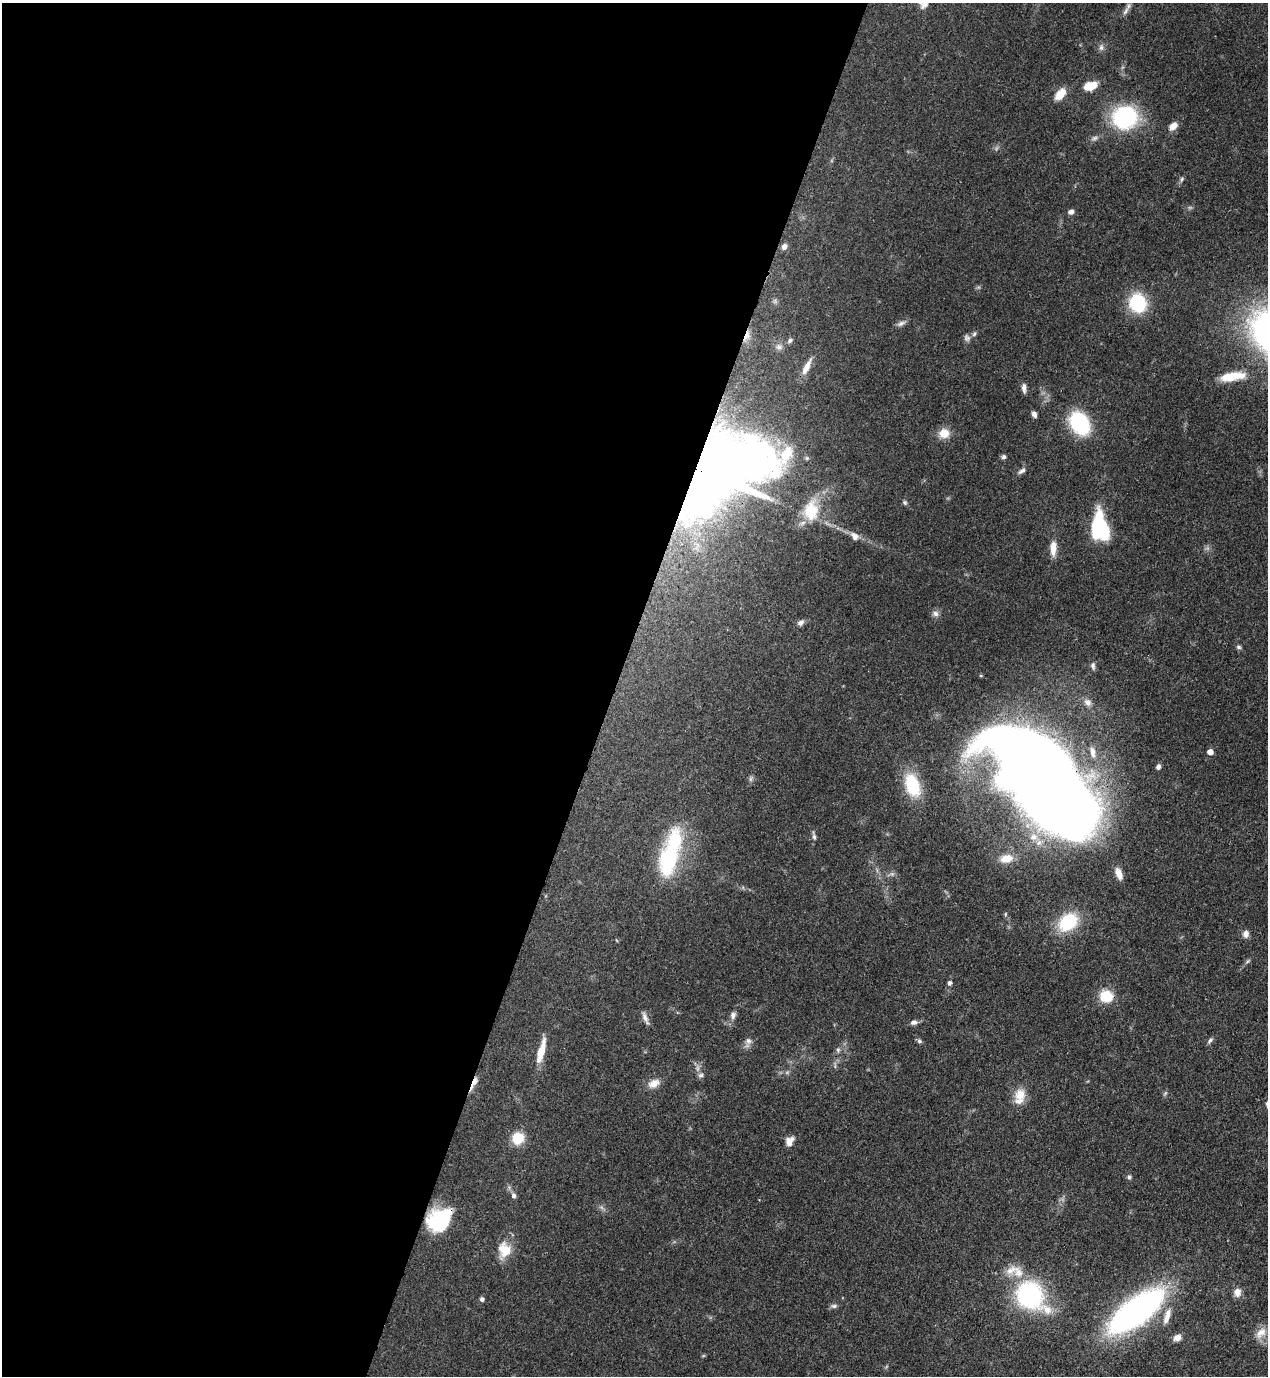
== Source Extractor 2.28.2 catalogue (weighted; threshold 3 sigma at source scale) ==
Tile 5 of 4 x 4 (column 1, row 2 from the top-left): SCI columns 353-1618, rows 2791-4164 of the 5638 x 5579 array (HDU 1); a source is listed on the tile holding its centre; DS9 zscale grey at full resolution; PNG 1270 x 1378 px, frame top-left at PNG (2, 3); no overlay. Shown black and unused: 48% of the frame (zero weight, under 3 of 4 exposures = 7% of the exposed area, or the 3 px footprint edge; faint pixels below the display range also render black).
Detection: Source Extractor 2.28.2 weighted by HDU 2 'WHT'; one run over the whole footprint, this tile lists its part. Background 0.0513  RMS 0.0033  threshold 0.0147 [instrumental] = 3 sigma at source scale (4.5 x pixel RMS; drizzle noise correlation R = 1.50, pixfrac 1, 0.05/0.05 arcsec/px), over >= 5 px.
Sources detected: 87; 2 too faint to see at this stretch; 2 inside a brighter object's white glare — not listed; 4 inside a brighter listed object's ellipse — not listed separately; the other 79 listed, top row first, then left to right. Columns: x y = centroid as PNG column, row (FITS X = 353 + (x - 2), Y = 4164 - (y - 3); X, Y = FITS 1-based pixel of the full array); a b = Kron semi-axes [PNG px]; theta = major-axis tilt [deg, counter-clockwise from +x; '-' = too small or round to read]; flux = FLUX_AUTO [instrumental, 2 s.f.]
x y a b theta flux
925 4 16 8 44 1.6
1125 11 15 5 56 1.5
1101 47 9 6 90 1.1
1090 86 14 8 17 5.7
1060 94 14 8 50 4.9
1125 117 24 21 10 35
1173 126 10 7 43 2.6
1094 138 9 6 20 1
1182 179 7 5 61 0.62
1071 212 7 6 - 1.1
784 247 7 6 - 1.6
1137 303 17 15 -70 20
901 323 13 6 23 1.2
974 334 7 5 60 0.67
747 336 17 6 68 2.5
967 338 10 8 -53 1.1
790 340 7 5 47 0.83
779 347 9 7 -11 1.2
806 367 20 6 63 3.4
1232 376 30 9 9 7.7
1024 388 12 5 -87 1.4
1034 414 7 5 -66 1.3
1080 423 19 13 -57 30
944 433 13 12 - 4
1004 457 6 6 - 0.75
747 459 106 71 -7 170
1022 471 12 6 35 1.1
905 503 7 5 -58 0.62
1100 528 23 12 -76 37
855 536 12 8 -48 2.1
1053 548 18 7 -90 3.5
935 613 8 8 - 1.3
801 622 9 7 50 1.1
1239 647 7 5 -17 0.64
1093 666 11 6 -83 1
1088 702 11 8 -44 1.8
1093 752 16 7 -81 2.2
1210 752 5 4 - 2.7
1158 767 5 5 - 1.1
750 779 7 4 89 0.68
1041 779 109 49 -51 750
912 785 26 16 -72 16
814 836 12 5 -80 0.91
668 859 24 13 81 34
1006 859 17 11 10 4.3
1119 874 14 7 -69 2.8
1068 922 21 15 39 18
1246 934 9 8 - 1.5
1248 961 8 4 36 0.59
949 983 6 5 - 0.85
1106 996 15 13 -12 7.7
733 1015 10 7 75 1.3
645 1017 16 6 -70 1.7
914 1022 9 6 10 1.2
1210 1040 10 5 44 0.82
748 1041 9 8 - 1.3
919 1041 6 5 - 0.64
838 1050 7 5 -89 0.71
541 1051 26 7 75 6.4
701 1075 8 6 29 0.87
474 1083 19 5 65 2.4
654 1084 15 10 29 3.1
1020 1095 17 16 - 5
1267 1104 9 6 -77 0.86
518 1138 11 11 - 8.2
789 1141 11 8 70 2.7
1129 1177 6 5 - 0.64
513 1196 8 6 -84 0.98
439 1220 25 19 39 23
504 1250 22 17 -89 6.2
1018 1272 19 13 -57 5
1237 1292 11 9 89 2.2
1030 1295 25 19 -44 54
482 1299 5 4 - 0.93
834 1306 10 5 1 0.85
1136 1311 40 16 37 150
1167 1316 23 7 72 3.5
1261 1333 18 10 44 3.5
1177 1338 8 6 22 2.5
Overlapping masked pixels (flux is a lower limit): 5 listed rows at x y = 747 336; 747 459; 1041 779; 474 1083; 439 1220
Isophote crosses this tile's border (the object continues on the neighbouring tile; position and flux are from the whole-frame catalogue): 2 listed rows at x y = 925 4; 1267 1104